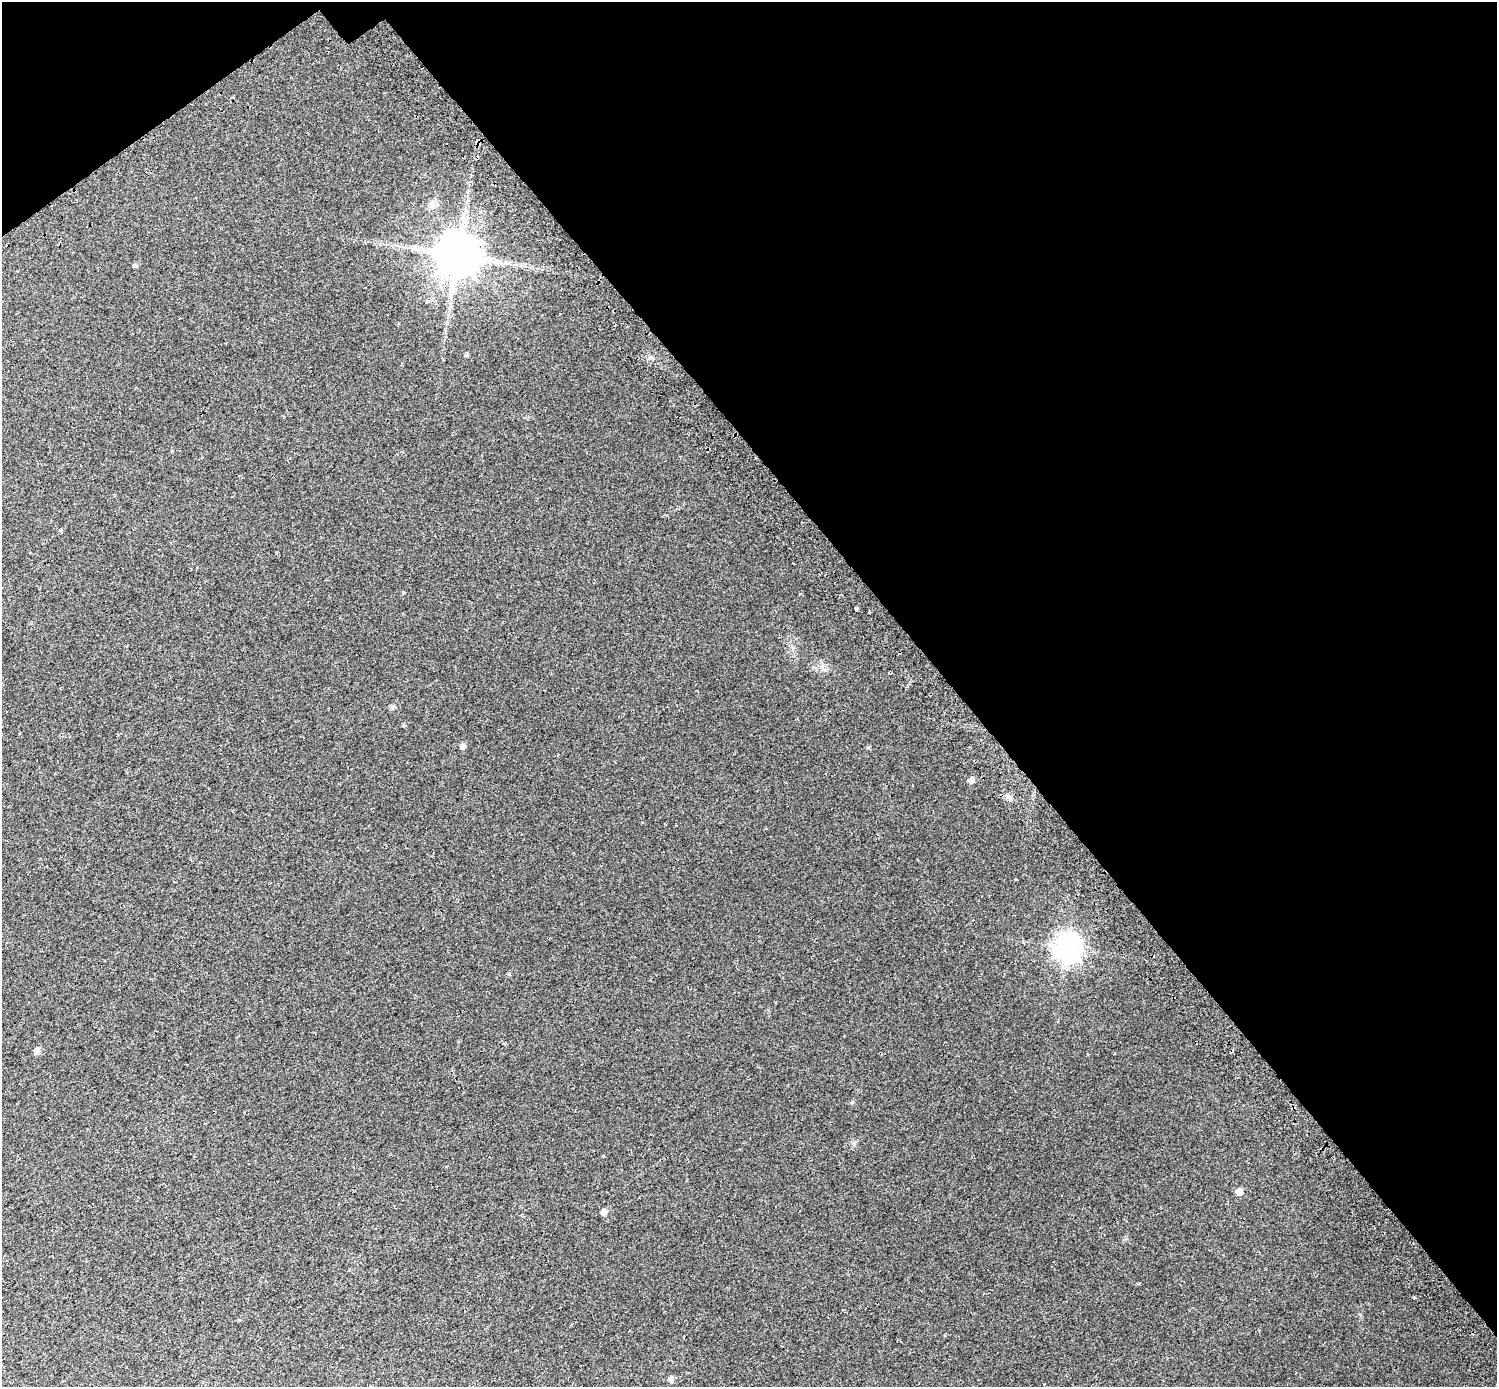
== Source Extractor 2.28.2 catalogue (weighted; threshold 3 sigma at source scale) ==
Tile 3 of 4 x 4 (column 3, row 1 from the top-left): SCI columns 3051-4545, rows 4379-5763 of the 6105 x 6047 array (HDU 1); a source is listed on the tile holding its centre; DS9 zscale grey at full resolution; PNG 1499 x 1389 px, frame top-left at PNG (2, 2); no overlay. Shown black and unused: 38% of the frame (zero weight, under 2 of 3 exposures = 4% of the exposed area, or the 3 px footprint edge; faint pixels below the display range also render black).
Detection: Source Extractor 2.28.2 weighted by HDU 2 'WHT'; one run over the whole footprint, this tile lists its part. Background 0.0303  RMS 0.01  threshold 0.047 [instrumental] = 3 sigma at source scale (4.5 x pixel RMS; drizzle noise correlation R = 1.50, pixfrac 1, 0.0396/0.0396 arcsec/px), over >= 5 px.
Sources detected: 20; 1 cosmic-ray / hot-pixel residue — not listed; the other 19 listed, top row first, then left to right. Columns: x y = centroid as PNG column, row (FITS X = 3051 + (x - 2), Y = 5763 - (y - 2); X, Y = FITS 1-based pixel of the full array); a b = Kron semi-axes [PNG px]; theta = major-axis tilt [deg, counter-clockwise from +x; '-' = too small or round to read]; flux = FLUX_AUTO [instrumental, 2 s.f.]
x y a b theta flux
432 205 12 9 66 5.2
458 255 12 12 - 4100
135 265 6 5 - 1.8
467 355 5 4 - 1.7
793 563 2 2 - 0.64
856 609 3 3 - 9.7
392 707 7 5 49 2.2
404 726 5 3 - 0.98
463 746 5 5 - 4.1
868 747 6 4 -1 1
971 780 5 5 - 5.1
1009 796 9 4 -39 2.7
1067 948 9 9 - 990
509 974 5 4 - 1.2
36 1050 6 5 - 6.7
852 1102 5 4 - 1.3
1239 1191 5 5 - 12
604 1212 6 5 - 5.5
671 1379 6 6 - 3.9
Unlisted compact peaks at least as high as the median listed source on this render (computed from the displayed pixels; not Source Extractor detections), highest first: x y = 1414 1297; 854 1143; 403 592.